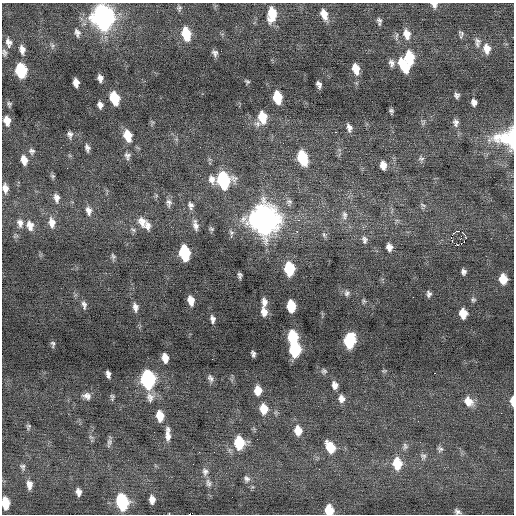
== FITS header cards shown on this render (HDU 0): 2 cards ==
NAXIS1  =                  512 / Axis length
NAXIS2  =                  512 / Axis length

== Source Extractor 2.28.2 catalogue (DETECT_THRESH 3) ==
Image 512 x 512 px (HDU 0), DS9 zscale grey, 1 PNG px = 1 image px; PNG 516 x 516 px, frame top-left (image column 1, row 512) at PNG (2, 3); no overlay
Background 0.0251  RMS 0.77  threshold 2.31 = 3 sigma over >= 5 px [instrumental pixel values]
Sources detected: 150; all 150 listed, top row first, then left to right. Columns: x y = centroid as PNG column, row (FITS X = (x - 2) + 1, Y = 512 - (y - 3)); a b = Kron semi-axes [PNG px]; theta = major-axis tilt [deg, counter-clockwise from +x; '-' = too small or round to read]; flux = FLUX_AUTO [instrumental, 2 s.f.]
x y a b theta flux
434 5 8 7 - 210
179 8 8 6 89 120
272 14 14 8 86 1300
324 14 13 7 -71 540
103 17 12 10 -79 31000
379 21 8 5 -81 140
77 33 11 7 -75 200
186 34 11 7 -77 1700
407 34 13 9 -77 520
461 34 10 5 -82 140
396 36 12 4 83 120
478 41 11 6 -37 170
8 42 13 7 -77 280
477 44 10 6 -71 190
52 45 9 5 -64 120
22 49 10 6 -79 300
487 49 12 8 -83 500
4 53 9 6 -73 140
215 53 7 6 - 170
409 57 12 7 -81 1800
391 63 9 7 -77 210
404 66 13 7 -62 1800
356 69 11 7 -76 640
21 70 10 8 -81 3100
100 78 7 5 -78 220
247 81 7 4 -28 85
76 83 8 5 -82 350
319 84 7 4 -72 190
457 95 6 6 - 150
277 97 10 6 -78 1600
114 98 10 7 -74 1900
474 102 7 5 -79 240
9 104 7 5 -75 110
100 105 6 5 - 220
391 111 5 4 - 110
262 117 11 7 -78 1200
7 121 9 7 -77 510
423 123 8 3 59 75
456 123 10 7 -85 220
257 124 9 8 - 240
349 128 10 5 -75 240
335 132 2 2 - 180
70 134 9 7 -83 170
128 136 12 8 -74 950
504 138 38 16 -2 1700
511 138 22 10 -88 1600
87 148 9 5 -79 180
32 151 8 8 - 160
127 156 9 7 -84 180
302 158 11 7 -73 2700
421 159 9 6 -13 140
24 160 10 7 -77 450
383 165 8 6 -81 420
67 168 2 2 - 90
52 176 7 5 -20 82
212 179 13 9 -75 360
223 180 11 9 -77 6500
5 188 10 6 -81 330
56 198 11 7 -80 290
289 202 10 8 79 210
169 203 11 7 -83 210
191 205 9 8 - 210
423 205 9 3 -33 90
88 211 12 8 -81 300
344 215 12 7 89 260
264 220 14 12 -77 61000
299 220 5 4 - 140
52 222 13 8 -83 460
142 222 14 10 -71 500
20 223 12 8 -80 300
30 225 13 9 -77 460
195 225 15 7 -78 320
147 226 12 7 -80 270
211 229 7 6 - 96
133 230 9 5 -31 120
457 231 2 2 - 68
297 232 3 3 - 97
231 233 12 6 -85 160
324 235 9 5 -65 110
465 235 4 2 - 690
451 238 6 3 89 300
364 240 9 7 -80 190
461 244 2 2 - 250
389 247 8 6 -78 300
184 253 11 7 -79 4100
113 256 8 5 -69 120
289 269 10 7 -83 2900
463 272 6 4 -83 150
240 275 6 4 -83 130
503 279 8 7 - 910
347 293 8 8 - 170
429 294 7 5 -89 150
413 297 2 2 - 33
473 300 6 6 - 100
191 301 9 6 -77 480
364 301 7 5 -66 92
264 302 9 6 89 300
84 305 10 5 -79 180
291 306 9 6 -84 1800
135 307 10 6 -80 250
264 312 9 7 -80 380
463 313 8 6 -81 760
212 319 9 5 -84 200
293 337 10 7 -83 3100
349 341 10 7 85 4400
53 344 8 5 -87 110
295 349 9 7 -87 4300
253 354 6 4 -77 140
165 358 8 5 -79 480
212 359 2 2 - 33
324 371 7 7 - 120
384 371 7 4 7 72
435 373 3 2 - 49
108 374 7 4 -79 190
210 378 11 6 -69 180
147 379 11 8 -83 9800
335 385 8 7 - 300
258 390 9 7 -88 660
87 396 10 8 -15 260
112 397 8 4 88 100
150 397 14 9 -77 340
341 399 10 8 -85 310
468 401 12 9 -53 600
512 401 9 4 -88 340
264 409 10 8 -83 850
160 416 10 7 -83 850
28 426 8 5 64 99
298 430 10 8 -82 670
168 434 18 6 -88 420
91 437 8 4 -43 100
109 443 13 6 76 170
239 443 10 8 -85 2300
405 446 9 7 88 170
330 447 12 8 -63 1200
440 449 8 7 - 140
199 452 2 2 - 26
214 452 2 2 - 53
423 456 10 9 - 190
397 463 12 9 -83 1300
22 467 10 7 -62 160
205 472 11 8 -74 240
247 479 10 8 -57 210
208 483 12 7 -74 220
29 485 11 7 -85 310
78 492 8 5 -83 260
152 500 8 5 -88 320
122 502 11 8 -76 5100
5 503 10 6 -83 1200
329 510 8 7 - 1200
457 511 7 5 -30 140
At the frame edge (FLAGS 8, measured only in part): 7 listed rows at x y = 434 5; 511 138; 5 188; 512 401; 5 503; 329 510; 457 511